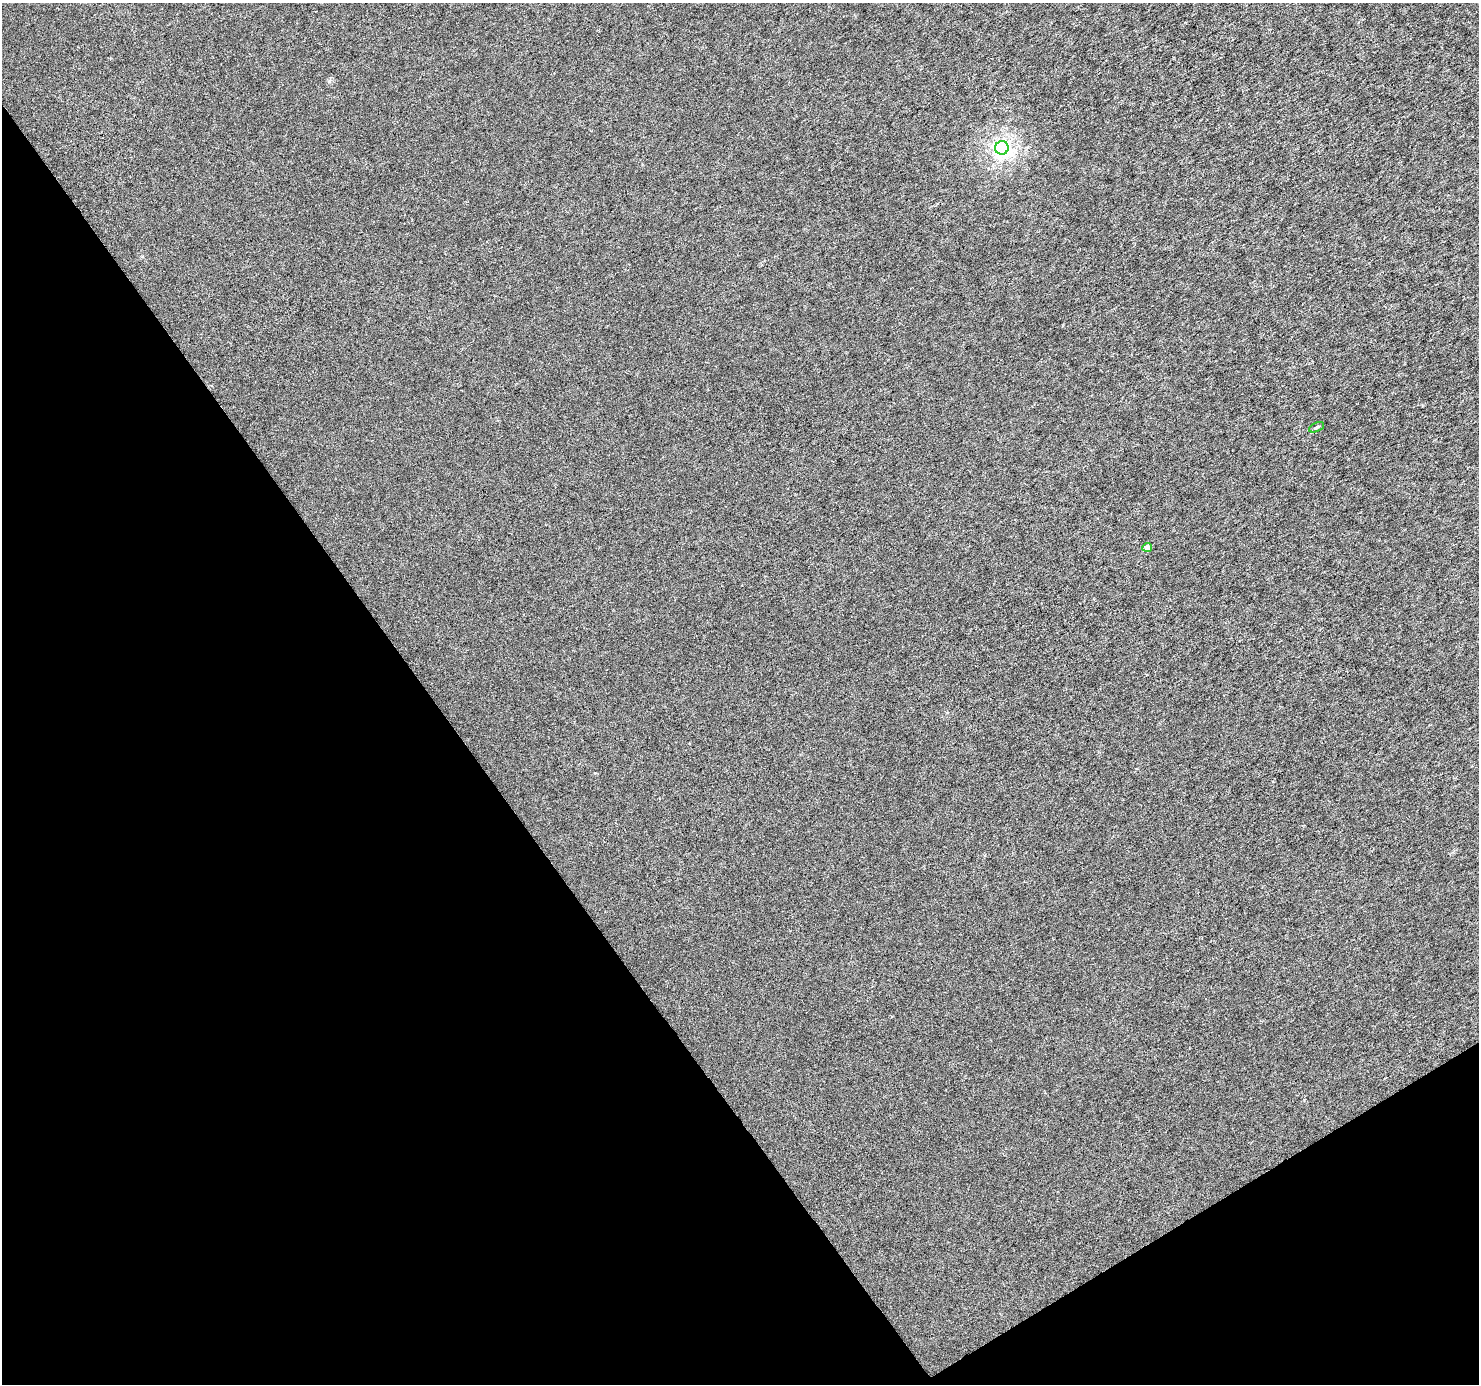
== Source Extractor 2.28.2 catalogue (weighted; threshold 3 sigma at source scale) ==
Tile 14 of 4 x 4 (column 2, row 4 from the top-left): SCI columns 1483-2959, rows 182-1563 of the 5914 x 5830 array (HDU 1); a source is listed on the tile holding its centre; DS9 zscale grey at full resolution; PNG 1481 x 1386 px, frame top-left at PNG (2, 3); each listed source drawn as its Kron ellipse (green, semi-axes under 4 px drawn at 4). Shown black and unused: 34% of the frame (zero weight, under 3 of 6 exposures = <1% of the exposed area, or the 3 px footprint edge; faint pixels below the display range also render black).
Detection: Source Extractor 2.28.2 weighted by HDU 2 'WHT'; one run over the whole footprint, this tile lists its part. Background -1.50e-05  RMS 0.0016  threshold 0.00669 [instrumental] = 3 sigma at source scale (4.09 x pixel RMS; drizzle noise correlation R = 1.36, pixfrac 0.8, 0.0396/0.0396 arcsec/px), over >= 5 px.
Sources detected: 3; all 3 listed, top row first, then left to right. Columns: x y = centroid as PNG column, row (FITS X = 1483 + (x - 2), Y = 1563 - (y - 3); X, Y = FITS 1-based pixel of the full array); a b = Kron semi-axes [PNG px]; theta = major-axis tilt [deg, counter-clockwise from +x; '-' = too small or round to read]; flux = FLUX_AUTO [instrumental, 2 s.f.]
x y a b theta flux
1002 148 7 6 - 58
1316 427 8 3 27 0.21
1147 547 5 4 - 1.4